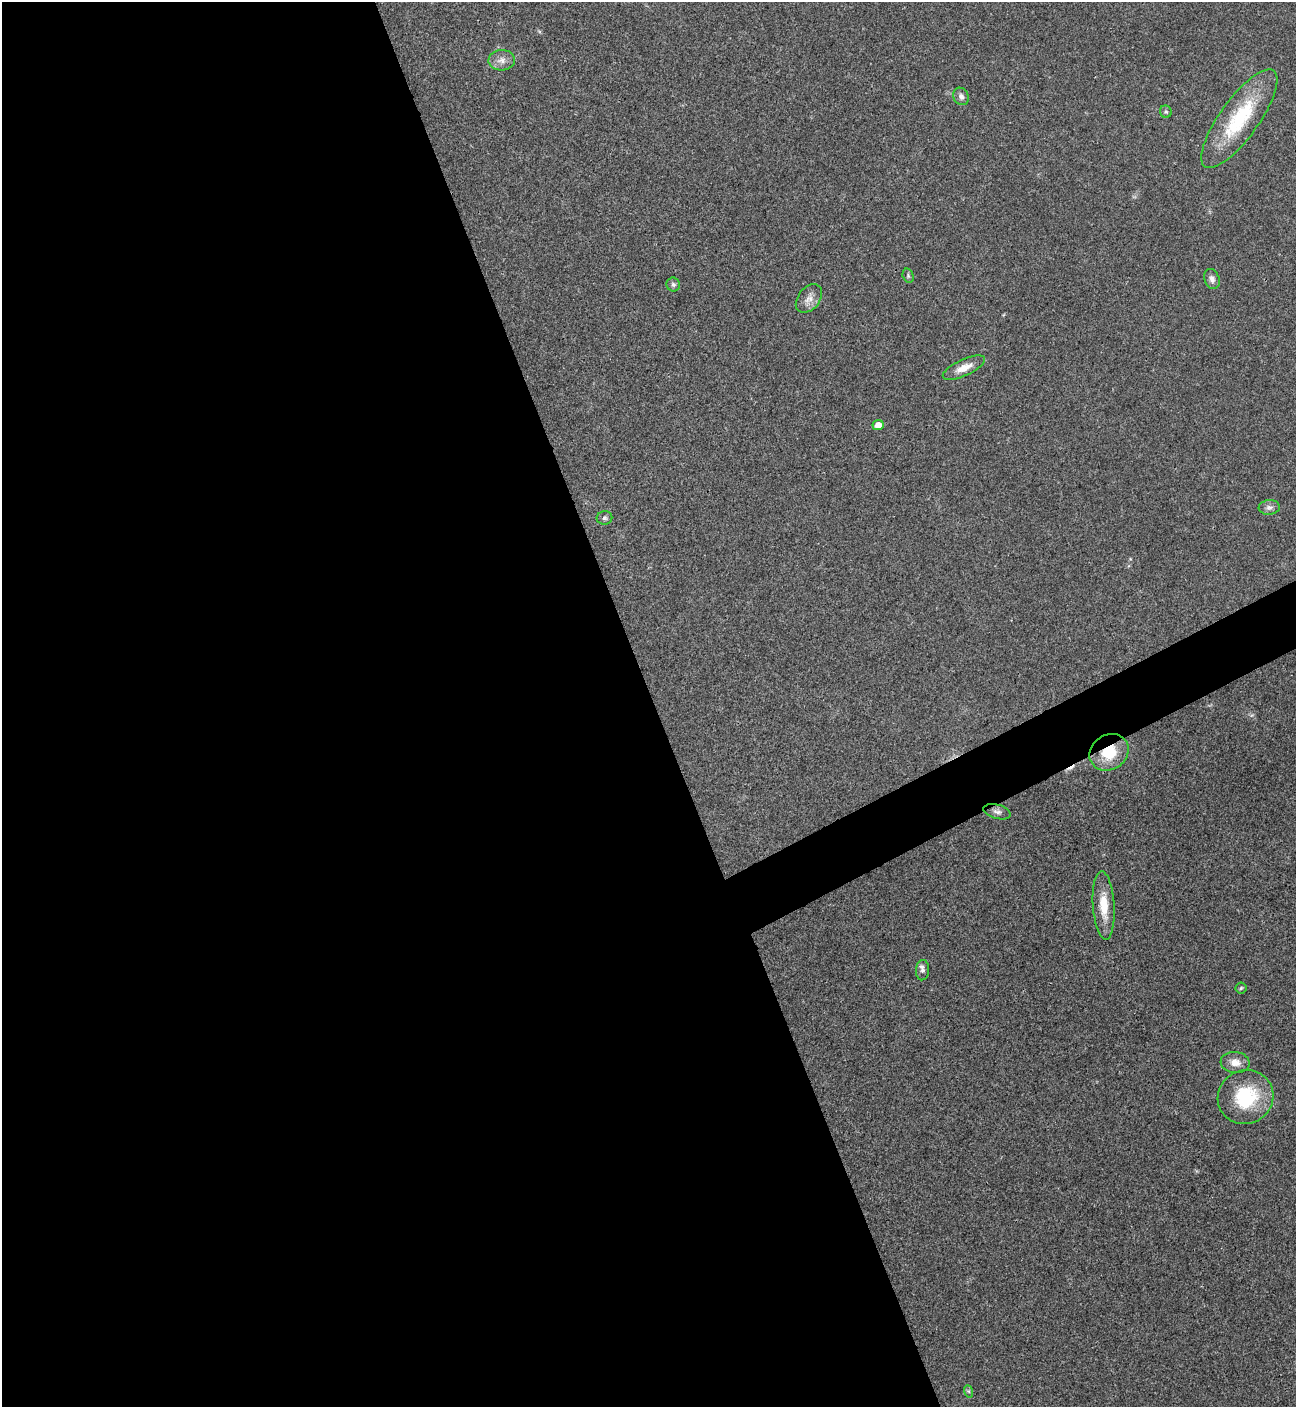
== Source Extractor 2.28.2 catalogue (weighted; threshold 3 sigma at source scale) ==
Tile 9 of 4 x 4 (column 1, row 3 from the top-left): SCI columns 288-1581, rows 1408-2812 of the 5617 x 5629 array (HDU 1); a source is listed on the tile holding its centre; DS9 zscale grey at full resolution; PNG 1298 x 1409 px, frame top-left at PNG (2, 2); each listed source drawn as its Kron ellipse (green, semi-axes under 4 px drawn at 4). Shown black and unused: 53% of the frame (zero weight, under 3 of 4 exposures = <1% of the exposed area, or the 3 px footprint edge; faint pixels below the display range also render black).
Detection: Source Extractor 2.28.2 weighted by HDU 2 'WHT'; one run over the whole footprint, this tile lists its part. Background 0.0203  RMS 0.004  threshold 0.0181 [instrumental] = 3 sigma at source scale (4.5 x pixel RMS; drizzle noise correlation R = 1.50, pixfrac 1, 0.05/0.05 arcsec/px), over >= 5 px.
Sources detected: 21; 1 cosmic-ray / hot-pixel residue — neither listed nor drawn; the other 20 listed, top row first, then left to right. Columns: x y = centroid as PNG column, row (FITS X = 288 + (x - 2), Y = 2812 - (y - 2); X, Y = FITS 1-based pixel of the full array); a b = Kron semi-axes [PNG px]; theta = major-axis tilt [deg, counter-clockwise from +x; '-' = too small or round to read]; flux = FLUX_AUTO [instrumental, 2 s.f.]
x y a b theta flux
502 60 13 10 3 3
961 96 9 7 -59 1.6
1166 112 6 6 - 0.75
1239 119 59 19 54 29
908 276 7 5 -71 0.73
1212 279 10 7 -70 1.9
673 284 7 7 - 1.1
809 298 16 10 51 3.2
964 368 23 8 25 4.6
878 425 5 5 - 3.1
1269 507 10 7 4 1.5
604 518 8 6 13 1
1109 752 20 17 33 13
997 812 14 7 -16 1.7
1104 905 34 11 -86 9.1
923 970 10 6 86 1.4
1241 988 5 5 - 0.63
1235 1062 14 10 -5 3.9
1246 1097 28 26 29 25
968 1391 6 4 -70 0.63
Overlapping masked pixels (flux is a lower limit): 1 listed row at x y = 1109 752